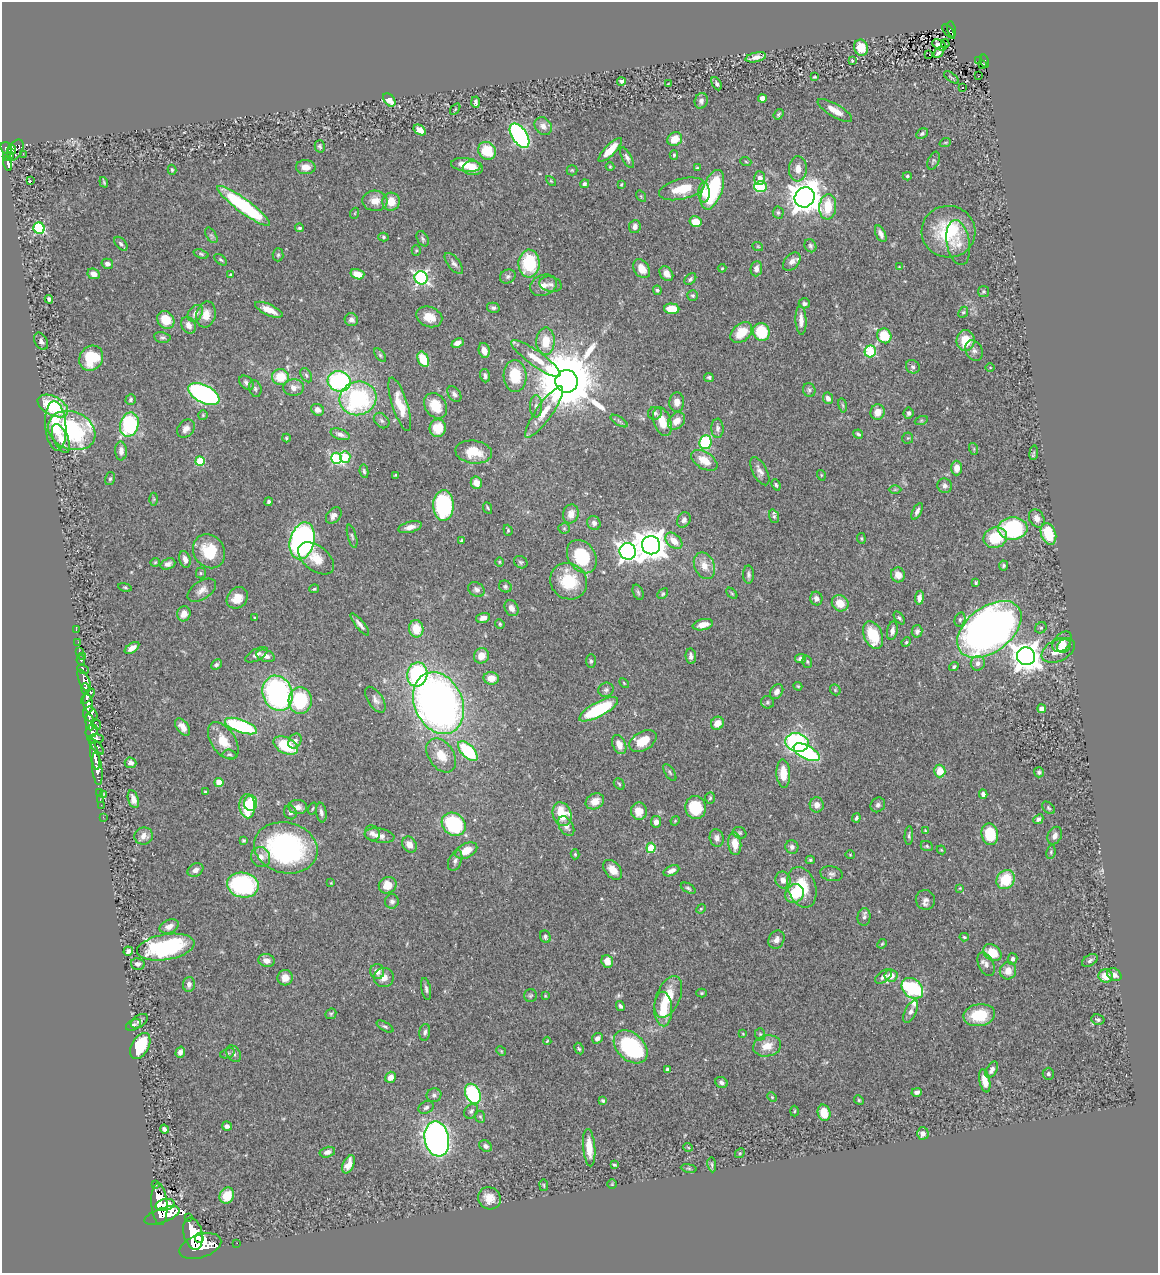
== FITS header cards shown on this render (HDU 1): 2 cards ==
NAXIS1  =                 1156
NAXIS2  =                 1271

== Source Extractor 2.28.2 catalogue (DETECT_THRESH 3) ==
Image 1156 x 1271 px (HDU 1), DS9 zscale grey, 1 PNG px = 1 image px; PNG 1160 x 1275 px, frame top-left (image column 1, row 1271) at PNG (2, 2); each listed source drawn as its Kron ellipse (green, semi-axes under 4 px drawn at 4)
Background 0.54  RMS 0.028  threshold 0.0847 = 3 sigma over >= 5 px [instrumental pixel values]
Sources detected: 505; of the 505, the 500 brightest by FLUX_AUTO listed and drawn (5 fainter detections omitted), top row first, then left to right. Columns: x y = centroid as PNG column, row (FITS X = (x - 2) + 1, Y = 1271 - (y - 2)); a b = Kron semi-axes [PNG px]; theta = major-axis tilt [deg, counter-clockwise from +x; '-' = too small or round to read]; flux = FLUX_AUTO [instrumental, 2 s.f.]
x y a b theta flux
951 29 8 3 -79 57
949 31 9 3 -50 36
945 44 4 2 - 2
939 45 7 5 -28 11
861 48 8 7 - 35
938 52 6 3 48 4
929 55 4 3 - 30
756 57 10 4 12 12
852 60 4 3 - 2
979 61 2 2 - 4
985 61 7 3 -74 74
983 64 4 2 - 18
979 76 3 2 - 1.6
815 77 3 3 - 1.9
951 77 9 3 -37 2.5
622 81 4 3 - 4.6
668 84 3 2 - 1.6
717 84 7 4 -62 4.6
962 88 3 3 - 31
762 98 4 4 - 11
389 100 7 5 -50 25
701 101 8 6 75 7
476 102 5 3 - 5.1
455 109 6 3 53 2.1
835 111 20 6 -31 21
778 114 5 4 - 2.7
543 126 10 8 -51 12
420 130 7 4 -32 19
922 134 6 4 30 3.9
520 136 14 7 -57 420
675 139 8 6 30 29
945 143 6 3 19 1.9
320 146 6 5 - 4.4
6 148 6 5 - 260
12 150 5 3 - 98
15 150 11 7 61 320
610 150 16 5 46 35
487 151 9 8 - 59
23 154 2 2 - 7.4
10 155 3 3 - 45
674 155 4 3 - 2.5
7 157 4 3 - 84
627 158 11 4 -62 6.9
934 161 9 5 67 3.9
746 162 6 3 -20 2
8 164 7 4 -81 120
466 165 15 7 -7 32
306 167 10 7 -1 17
610 167 4 4 - 1.8
473 168 10 7 -4 19
697 168 3 3 - 2.3
798 169 12 9 87 17
172 170 5 4 - 3
572 170 5 5 - 2.2
907 176 4 4 - 2.6
760 178 7 5 -86 8.9
30 181 3 2 - 57
551 181 6 3 -45 2
104 182 5 3 - 2.4
585 184 4 4 - 4.7
621 184 3 2 - 1.7
761 187 6 5 - 130
682 189 23 10 13 56
712 190 21 10 70 150
704 193 10 5 89 15
641 196 6 4 -56 2.2
805 197 10 9 - 3200
375 201 12 10 -5 21
391 202 9 8 - 27
243 206 32 7 -36 230
828 207 12 8 84 53
355 213 5 3 - 1.8
778 213 6 5 - 3.7
696 222 6 5 - 29
635 227 6 6 - 8.3
39 228 6 5 - 160
300 228 5 4 - 3.3
948 232 27 26 - 120
881 234 9 4 -65 8.9
211 235 8 5 -58 4.3
383 237 5 4 - 2.8
423 239 8 5 -61 4.6
958 243 23 11 -80 25
121 244 8 5 -49 4.4
810 246 7 5 -61 4.5
758 247 5 3 - 1.8
416 251 5 4 - 2.3
201 254 8 4 -19 3
278 255 6 5 - 3.3
221 260 7 4 -37 3.4
792 262 10 7 47 11
454 263 12 6 -51 7.6
529 263 14 10 88 110
107 264 6 5 - 7
899 267 3 3 - 1.5
722 268 4 4 - 1.7
642 269 10 7 -54 21
756 269 8 6 85 9.5
94 274 6 5 - 12
357 274 7 5 -16 23
666 274 8 6 -51 13
231 275 4 3 - 4.6
508 276 8 6 27 5.4
421 278 7 6 - 430
690 279 7 4 45 4.1
551 284 11 7 -12 8.3
543 285 14 10 19 17
657 290 5 4 - 3.4
984 291 5 5 - 2.9
692 296 5 5 - 3.4
49 299 4 3 - 5.8
804 303 6 5 - 5.1
493 308 6 5 - 3.9
672 309 7 5 -3 41
269 310 15 5 -24 26
963 312 6 4 66 3
195 313 9 6 51 9.4
206 315 13 9 79 23
429 317 13 10 -21 28
166 320 9 8 - 39
351 320 6 6 - 8
801 320 14 5 -88 16
188 325 9 6 -60 12
761 332 9 8 - 85
741 333 12 8 42 43
884 336 7 7 - 54
162 337 8 5 -9 4.5
966 340 10 9 - 44
41 341 9 6 -63 6.6
546 341 13 9 89 41
458 343 6 4 23 9.6
974 350 11 8 -66 8.4
484 351 8 5 -77 13
870 351 6 5 - 160
380 355 8 4 -54 3.2
91 358 13 11 55 73
423 359 8 5 -65 52
536 359 30 7 -35 33
913 367 7 6 - 6
990 367 5 3 - 1.5
306 375 8 5 -59 3.9
485 376 7 5 -73 5.5
515 376 16 11 -86 64
280 377 8 8 - 47
709 377 5 4 - 3.7
339 381 11 10 - 290
567 381 11 11 - 19000
246 383 8 6 -44 6.8
294 387 10 8 4 12
255 389 8 6 -72 4.6
809 390 7 6 - 4.3
204 394 17 8 -27 490
454 394 9 5 -53 6.8
358 398 18 17 - 240
828 398 6 5 - 8.2
131 400 5 5 - 3.5
677 402 10 7 89 14
400 404 28 7 -72 36
843 405 7 3 -80 2.5
53 406 16 9 -28 110
435 406 13 10 -55 41
536 406 11 6 90 7.9
318 410 7 5 -29 9.8
544 412 31 8 55 35
877 412 8 7 - 23
655 413 7 6 - 4.7
909 413 6 5 - 5.8
203 415 5 5 - 2.4
382 421 9 6 -45 5.4
619 421 9 4 -33 4.1
662 421 15 8 -72 29
676 421 10 7 48 18
921 421 6 4 19 3
129 425 12 9 75 190
56 426 25 10 -85 53
438 428 9 8 - 35
717 428 9 6 -88 5.7
186 429 10 7 50 10
72 431 24 18 -22 240
340 434 10 5 -19 8.3
858 434 5 3 - 3.6
286 438 4 4 - 1.9
908 438 5 5 - 2.6
61 439 15 7 -66 21
705 442 7 6 - 98
974 449 6 3 -72 2.1
121 451 9 6 -88 11
474 452 18 11 -7 42
1034 453 7 4 82 3.6
345 457 6 5 - 87
336 458 5 5 - 170
704 460 14 8 -33 30
200 461 5 5 - 91
957 468 7 5 90 13
364 471 7 4 -81 3.8
760 471 15 7 -62 11
396 475 4 3 - 2.3
821 475 5 3 - 1.7
110 479 6 5 - 3.1
476 483 6 5 - 18
776 485 6 4 -69 3
945 486 7 7 - 6.6
895 489 6 4 1 2.4
154 499 6 4 -90 2.4
269 502 4 3 - 4
443 506 15 10 -89 200
488 508 6 3 -66 2.3
917 511 9 4 63 7.7
571 514 9 7 72 15
334 516 9 6 47 11
774 516 7 4 -71 3.5
1037 518 9 7 -62 12
684 520 8 6 59 7.9
594 523 7 6 - 7.4
410 527 12 5 14 12
564 528 5 5 - 2.9
1013 529 15 11 3 230
508 530 5 4 - 2.5
1048 534 11 7 -69 73
352 536 12 4 -74 4.2
861 538 5 3 - 2.2
995 538 12 10 22 65
302 541 19 12 76 630
461 541 4 3 - 2.3
674 541 10 6 -43 24
651 545 9 9 - 3000
209 551 18 15 -55 66
628 551 8 8 - 920
582 557 18 13 -56 98
316 558 21 12 -39 33
185 559 8 5 -73 11
155 562 5 4 - 2.2
499 562 5 3 - 1.9
521 562 7 6 - 3.5
168 564 8 5 20 7.4
1004 565 5 4 - 3.1
704 566 14 10 -65 22
201 573 5 5 - 2.6
748 574 9 5 -89 5.5
898 575 7 7 - 17
569 581 19 17 -43 83
976 583 4 3 - 2.7
125 587 7 4 -14 2.8
505 587 6 5 - 4
314 589 5 3 - 2.7
202 590 16 9 33 14
476 590 8 7 - 6.4
638 592 8 5 -69 3.8
732 593 6 4 -44 2.5
663 594 6 4 42 3.1
237 598 11 9 48 27
816 598 7 6 - 8.8
919 598 7 4 83 9.7
840 603 9 7 -40 27
512 608 8 6 -58 10
184 614 7 6 - 17
255 618 4 2 - 1.6
483 618 7 5 15 8.3
899 618 7 4 -52 3.7
960 619 7 5 74 4.5
360 624 13 4 -51 8.7
500 624 5 4 - 2.2
703 625 10 5 12 20
1041 628 6 5 - 3.4
416 629 8 7 - 41
989 629 36 22 37 1400
76 630 2 2 - 6.8
892 631 9 5 79 9.7
917 631 6 5 - 5.9
873 635 14 9 -68 70
78 642 3 2 - 5.6
906 642 5 4 - 2.4
1062 642 12 7 50 14
1064 646 7 6 - 8.7
132 648 8 4 34 13
1058 650 18 10 27 26
79 651 3 2 - 17
256 655 12 5 29 8.8
82 656 2 2 - 5.2
266 656 9 5 -19 13
481 656 8 7 - 22
691 656 8 5 -83 8.4
1026 656 9 9 - 2800
800 659 5 4 - 6.2
81 660 5 3 - 51
591 661 7 4 -89 3.5
807 662 6 5 - 3.4
978 663 7 7 - 9.4
216 665 6 4 44 4
954 667 5 4 - 4.2
83 669 6 4 -27 140
417 675 12 10 80 200
491 678 7 6 - 22
84 680 12 5 -64 600
624 683 6 3 -46 1.9
798 686 4 3 - 2
85 689 6 3 -88 240
606 690 8 7 - 5.5
835 690 6 5 - 2.5
777 692 8 6 54 9.8
278 693 18 14 -68 410
88 696 9 3 50 540
300 700 13 11 86 120
375 700 15 7 -56 10
768 702 6 6 - 3.7
88 703 9 5 -81 840
438 703 32 24 -65 1200
599 709 22 7 28 150
1042 709 4 4 - 26
90 714 8 6 -51 560
90 722 8 3 -83 180
717 723 7 6 - 20
96 724 6 3 -52 100
241 726 17 6 -19 190
183 727 10 6 -53 12
92 731 7 5 51 300
96 739 8 4 -2 280
223 741 21 12 -56 36
295 741 8 6 57 7.3
643 741 15 9 30 40
797 742 12 9 -14 310
619 745 10 6 -68 20
286 746 13 8 -27 77
97 747 10 4 -46 250
468 751 12 6 -47 130
807 752 14 6 -27 240
229 754 7 5 -5 3.4
441 755 19 12 -55 32
95 756 14 4 -80 810
130 763 6 5 - 7.7
97 769 16 5 -83 890
940 771 6 5 - 32
670 772 9 4 -56 4.1
1039 772 5 5 - 3.8
783 773 14 7 -87 37
219 782 4 4 - 40
619 784 6 5 - 2.8
205 792 3 3 - 1.8
99 793 3 2 - 22
104 794 3 3 - 30
983 794 5 4 - 6.3
710 798 6 4 85 3.5
100 799 3 2 - 11
133 799 9 5 -74 13
595 801 10 7 27 21
250 803 8 6 86 58
101 805 2 2 - 9.4
817 805 7 7 - 13
878 805 8 7 - 6.1
247 806 12 8 -87 100
298 807 9 7 -6 10
696 807 11 10 - 70
1048 808 7 5 -43 3.3
312 809 6 3 71 1.9
639 811 8 8 - 25
290 812 7 6 - 5.1
321 813 10 5 -82 7.1
562 814 12 9 -68 60
103 817 2 2 - 7.9
856 818 4 3 - 3.5
1038 819 5 4 - 5.2
675 821 5 4 - 1.9
656 822 6 5 - 12
454 824 13 10 -37 150
566 826 11 6 -59 9.7
926 831 4 3 - 2.4
372 833 8 7 - 8.3
740 833 7 5 -30 3.2
990 834 11 8 -78 70
909 835 9 4 87 3.7
144 836 9 8 - 14
379 836 15 7 -8 14
1055 836 9 6 65 10
717 838 9 7 -77 9.5
243 840 4 3 - 2.4
735 844 11 6 -86 23
409 845 8 6 -59 15
927 846 6 5 - 3.2
792 847 7 6 - 6.7
286 848 32 25 -14 370
651 848 5 4 - 76
941 850 4 4 - 1.9
466 851 12 7 26 29
1051 852 7 4 82 2.9
575 854 5 4 - 2.8
850 855 4 4 - 1.8
261 857 10 9 - 15
810 860 4 4 - 3
455 861 11 6 68 6.6
195 870 8 6 29 8.8
613 870 11 7 -47 18
671 871 8 5 24 10
832 874 11 7 -11 7.5
783 880 8 7 - 12
1006 880 10 8 55 66
331 883 3 3 - 1.5
243 885 16 12 -10 230
388 885 9 8 - 30
802 887 21 14 -71 66
688 888 8 4 -30 3.8
960 888 4 3 - 1.5
794 894 10 9 - 58
925 900 10 9 - 9
392 901 7 6 - 6.6
701 909 5 4 - 2.2
864 917 9 6 84 5.9
169 926 10 6 24 12
545 937 6 5 - 4.8
964 937 4 4 - 2.2
776 940 9 7 63 9.4
882 944 5 4 - 2.2
166 947 29 12 10 220
128 951 5 4 - 5.2
992 953 10 7 -35 43
1012 959 6 5 - 6.4
266 960 8 6 -16 14
1090 960 8 5 35 5.1
607 961 6 5 - 18
138 964 7 5 -13 7.8
986 964 12 7 -64 10
377 971 7 7 - 14
1008 971 9 8 - 21
891 975 6 6 - 15
1114 975 8 6 -34 9.4
884 976 10 5 35 7.1
1106 976 7 6 - 24
384 977 10 9 - 16
285 978 8 7 - 18
189 984 7 6 - 7.1
912 988 12 9 -42 230
426 989 11 4 -79 5.5
701 993 5 4 - 2.3
530 996 6 6 - 3.3
545 996 4 4 - 1.7
668 997 22 12 67 48
620 1006 5 4 - 4
663 1009 17 9 -88 48
911 1011 12 5 63 8.4
331 1014 6 5 - 3
979 1015 16 11 10 68
1098 1019 7 5 -13 4.3
139 1021 9 6 36 6.4
134 1025 8 5 25 3.8
385 1026 9 4 -30 3.7
425 1032 8 5 82 5.5
743 1034 4 3 - 1.6
760 1034 6 5 - 2.7
597 1038 6 5 - 8.1
547 1041 4 2 - 1.7
140 1046 14 8 61 75
767 1046 14 10 11 25
631 1047 19 13 -43 200
579 1049 6 4 -61 2.7
501 1051 5 4 - 2.2
180 1052 5 4 - 6.8
227 1053 7 4 19 3.6
234 1054 9 6 -57 5.5
667 1070 4 3 - 5
992 1070 9 5 60 7.7
1048 1074 6 6 - 4.1
390 1077 6 5 - 14
985 1081 12 5 -77 22
721 1082 6 5 - 5.3
917 1092 5 4 - 5.4
473 1094 10 7 -66 190
434 1095 7 6 - 5.7
772 1097 5 4 - 2.2
859 1100 5 4 - 2.4
603 1101 4 3 - 2.8
426 1107 8 6 26 4.9
471 1111 8 6 52 5.5
794 1111 5 3 - 2
824 1113 8 6 -76 36
480 1117 6 5 - 3.1
227 1126 5 4 - 6.1
164 1129 5 3 - 5.7
923 1133 6 5 - 9.9
437 1139 18 12 -79 940
486 1146 7 5 -31 5.9
688 1147 5 3 - 1.5
589 1148 19 6 -85 29
327 1152 8 5 14 7.9
740 1153 5 4 - 2.5
349 1164 9 5 65 24
614 1165 4 2 - 2.5
712 1165 7 4 -83 2.9
689 1168 8 4 -9 3.1
612 1184 4 4 - 1.8
155 1185 3 3 - 42
544 1185 6 3 -82 1.8
227 1196 8 7 - 36
489 1198 12 11 - 22
159 1204 21 8 -86 2700
165 1205 9 5 14 1100
162 1215 18 7 20 9900
188 1218 3 2 - 54
193 1234 16 9 -76 2800
199 1238 5 3 - 480
237 1243 2 2 - 2.9
200 1246 22 11 18 3400
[5 fainter detections neither listed nor drawn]